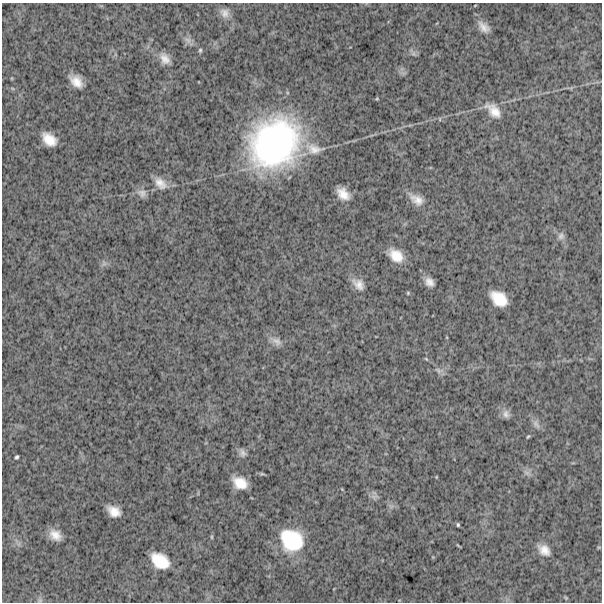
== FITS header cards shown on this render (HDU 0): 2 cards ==
NAXIS1  =                  600
NAXIS2  =                  600

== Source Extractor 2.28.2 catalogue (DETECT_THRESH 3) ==
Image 600 x 600 px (HDU 0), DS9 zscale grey, 1 PNG px = 1 image px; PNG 604 x 604 px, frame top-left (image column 1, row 600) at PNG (2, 3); no overlay
Background 1480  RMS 280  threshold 851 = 3 sigma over >= 5 px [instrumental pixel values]
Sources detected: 47; all 47 listed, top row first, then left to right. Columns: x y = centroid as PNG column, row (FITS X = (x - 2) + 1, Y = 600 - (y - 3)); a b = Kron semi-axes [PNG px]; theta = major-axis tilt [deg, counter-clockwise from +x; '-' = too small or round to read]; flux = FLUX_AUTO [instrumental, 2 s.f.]
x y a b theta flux
475 5 4 2 - 1.3e+04
224 13 13 11 -49 1.5e+05
484 27 16 9 -43 1.7e+05
188 40 12 7 -35 9.4e+04
200 50 6 5 - 3.0e+04
413 53 8 7 - 5.9e+04
165 59 16 10 -56 1.8e+05
76 81 13 8 -44 2.4e+05
493 110 20 11 -45 2.8e+05
440 119 6 3 -89 1.8e+04
49 139 14 9 -41 3.1e+05
274 143 48 42 45 5.3e+06
314 149 26 14 -14 3.1e+05
160 183 17 11 -46 2.0e+05
142 193 13 11 -30 1.1e+05
343 194 13 9 -43 2.5e+05
416 199 20 11 -32 2.3e+05
561 236 10 9 - 8.0e+04
396 255 14 10 -41 3.3e+05
104 263 7 6 - 5.4e+04
429 282 11 9 -49 1.3e+05
358 284 15 10 -42 1.8e+05
408 293 5 4 - 2.0e+04
499 299 16 11 -39 4.5e+05
276 341 17 9 -31 1.3e+05
426 359 6 3 -45 1.9e+04
438 370 11 7 -31 7.6e+04
506 414 11 9 -71 9.8e+04
536 424 14 8 -58 9.6e+04
528 436 5 3 - 2.1e+04
242 453 11 8 -61 8.4e+04
16 457 4 3 - 3.3e+04
527 473 11 6 -36 7.4e+04
436 477 4 2 - 1.3e+04
240 483 14 10 -30 3.3e+05
374 497 10 6 0 6.7e+04
114 511 12 9 -30 2.3e+05
458 525 4 3 - 2.5e+04
55 535 13 10 -36 2.2e+05
212 537 6 3 -90 2.2e+04
291 540 22 19 -38 1.1e+06
458 545 8 3 -44 1.8e+04
599 547 5 3 - 1.7e+04
544 550 16 11 -40 2.0e+05
160 561 18 12 -36 5.2e+05
566 598 6 4 -45 2.0e+04
40 600 8 6 0 4.2e+04